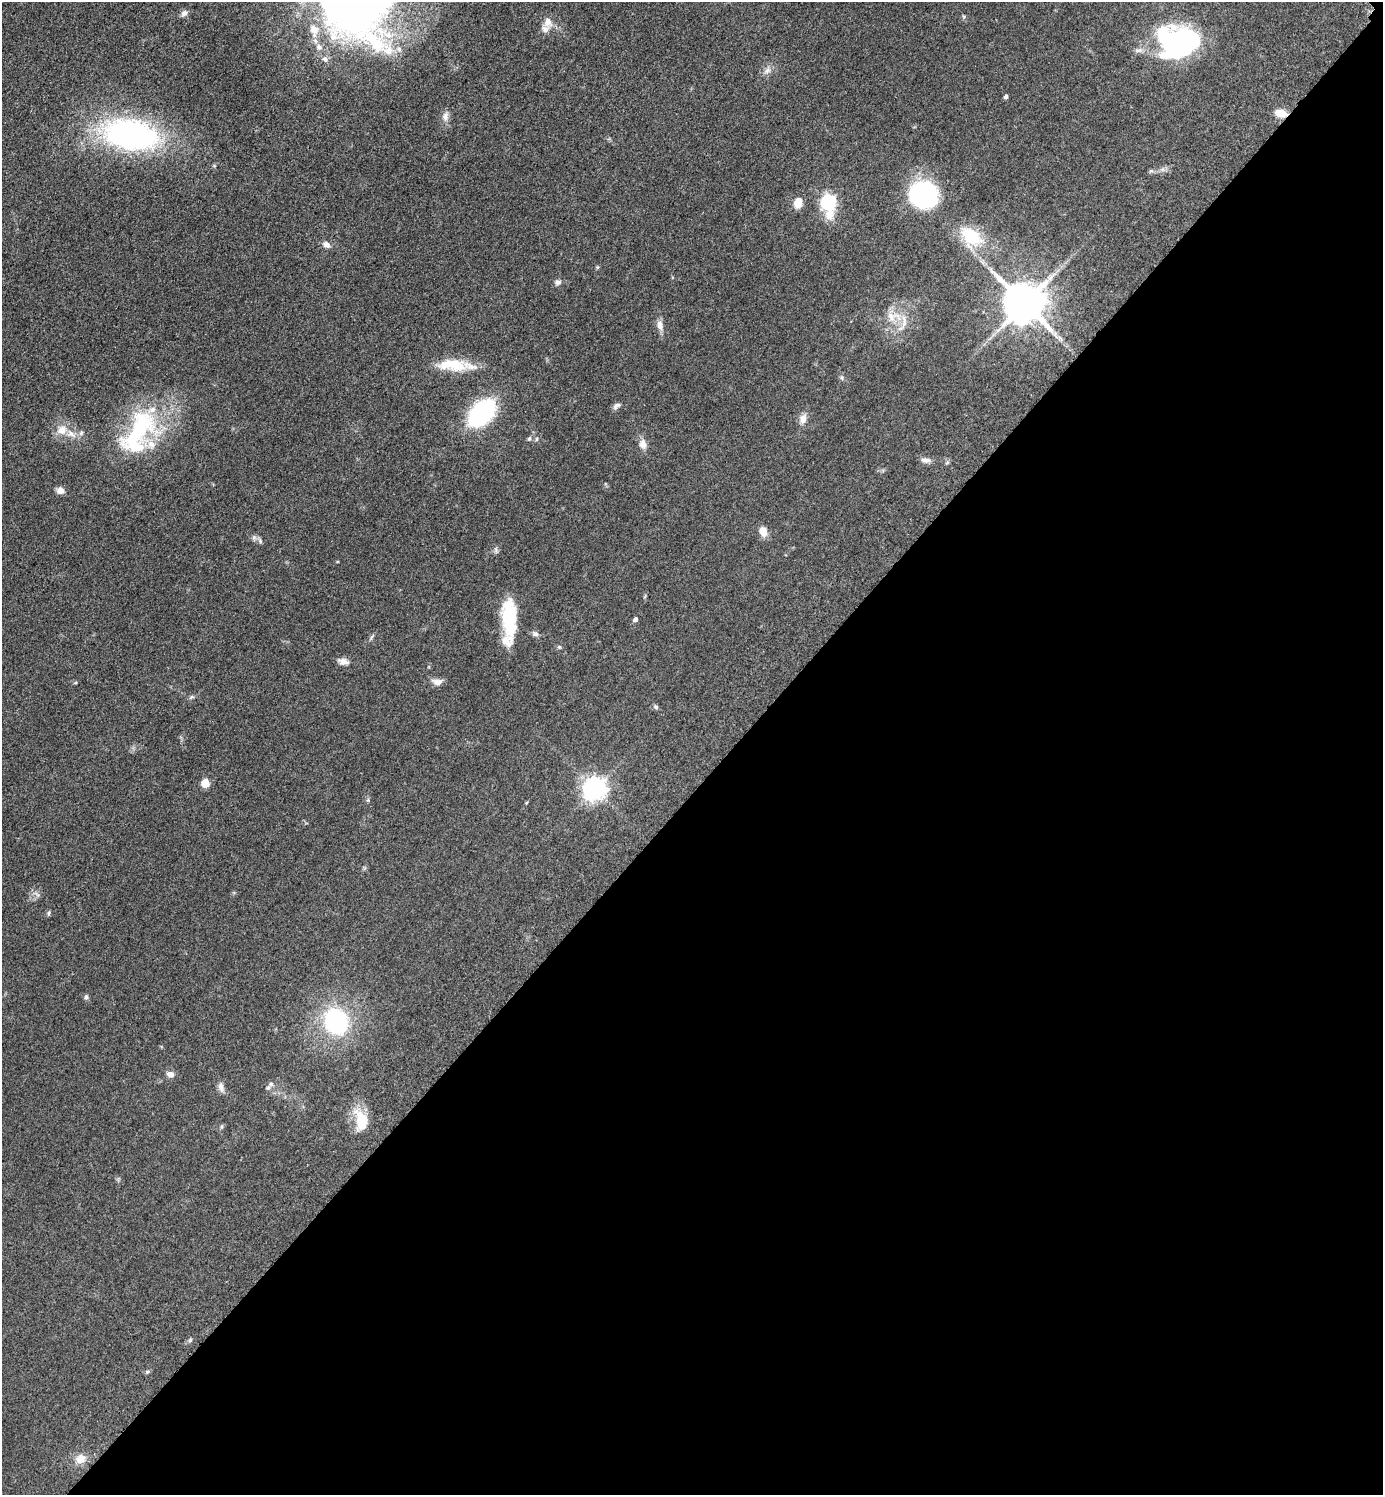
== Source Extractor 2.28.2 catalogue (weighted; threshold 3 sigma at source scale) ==
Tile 12 of 4 x 4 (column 4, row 3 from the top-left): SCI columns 4355-5735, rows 1512-3004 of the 6048 x 6047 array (HDU 1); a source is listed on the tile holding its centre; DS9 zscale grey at full resolution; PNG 1385 x 1497 px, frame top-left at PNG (2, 2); no overlay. Shown black and unused: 47% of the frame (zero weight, under 3 of 5 exposures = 4% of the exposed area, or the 3 px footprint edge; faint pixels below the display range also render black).
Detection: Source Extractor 2.28.2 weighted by HDU 2 'WHT'; one run over the whole footprint, this tile lists its part. Background 0.0493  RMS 0.0053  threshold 0.0237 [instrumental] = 3 sigma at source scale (4.5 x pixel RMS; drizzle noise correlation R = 1.50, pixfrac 1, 0.05/0.05 arcsec/px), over >= 5 px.
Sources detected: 73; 5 inside a brighter object's white glare — not listed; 5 inside a brighter listed object's ellipse — not listed separately; the other 63 listed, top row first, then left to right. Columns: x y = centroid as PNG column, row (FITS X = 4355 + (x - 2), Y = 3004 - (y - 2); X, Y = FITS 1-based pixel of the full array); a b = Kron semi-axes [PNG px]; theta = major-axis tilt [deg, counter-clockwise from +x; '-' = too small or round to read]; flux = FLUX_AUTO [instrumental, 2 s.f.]
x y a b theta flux
184 13 9 7 37 2
964 16 6 4 18 0.67
548 22 16 12 -83 5.3
314 29 14 12 -59 6.4
1173 40 45 31 -13 65
319 47 9 8 - 2.6
325 59 9 6 -44 2.1
767 70 11 7 39 2.5
1006 96 4 4 - 1.2
1281 113 11 7 -12 7.1
445 116 13 8 78 3.1
131 135 35 19 -10 190
1151 171 7 5 29 0.89
923 194 25 21 2 82
828 202 10 7 -89 97
798 203 9 7 75 8.1
971 236 27 18 -41 24
326 244 9 7 -32 2.5
598 267 6 4 90 0.58
558 282 9 7 2 1.7
1025 303 12 11 - 2000
891 316 16 14 -35 7.9
660 325 13 7 -80 3.4
453 365 39 15 -3 17
842 377 7 6 - 1.1
616 406 11 6 39 1.8
482 413 24 15 46 74
803 419 13 9 77 3.8
140 428 61 33 57 60
62 430 14 12 22 6.3
81 433 7 5 74 1.3
529 439 6 5 - 0.91
643 444 13 9 -84 3.9
926 460 14 6 -5 2.4
60 490 9 8 - 2.8
763 531 11 8 -72 5
254 537 8 6 -70 1.4
260 541 8 5 -70 1.1
509 618 39 13 -87 32
635 619 5 4 - 1.8
535 634 9 6 -25 1.8
372 637 10 2 55 0.91
559 647 5 5 - 0.83
343 662 14 8 -13 3.2
437 682 15 8 -3 3.2
75 683 5 3 - 0.54
191 697 8 4 27 1
656 707 7 6 - 1.1
205 783 8 7 - 6
595 788 8 7 - 410
526 803 5 3 - 0.47
37 894 8 4 -37 1.2
48 913 7 4 82 0.89
86 997 7 5 -88 1.1
336 1021 26 22 -62 58
170 1074 11 8 -7 2.5
221 1087 14 7 -72 2.6
268 1087 7 5 67 1.3
361 1121 25 14 -80 16
222 1126 7 4 72 0.8
190 1340 6 4 47 0.83
147 1372 6 4 19 0.81
80 1459 12 10 29 5.8
Overlapping masked pixels (flux is a lower limit): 1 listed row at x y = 1281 113